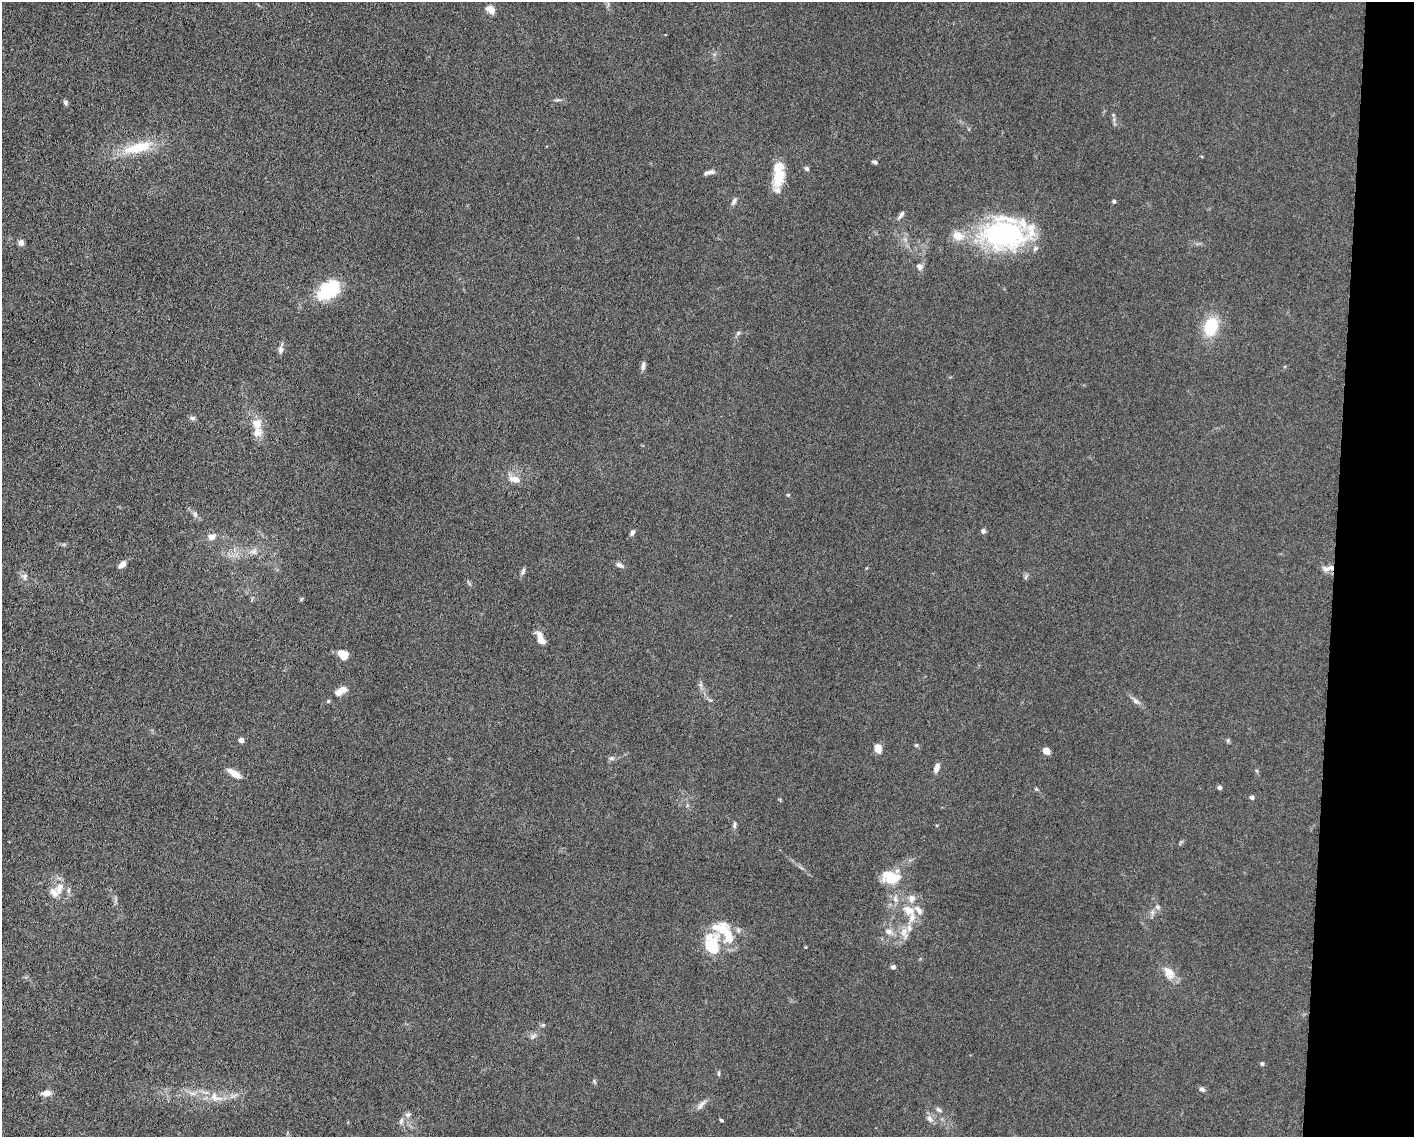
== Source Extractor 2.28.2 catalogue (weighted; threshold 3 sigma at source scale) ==
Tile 6 of 3 x 4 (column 3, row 2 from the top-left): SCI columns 3048-4459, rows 2275-3409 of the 4582 x 4551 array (HDU 1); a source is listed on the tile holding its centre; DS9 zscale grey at full resolution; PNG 1416 x 1139 px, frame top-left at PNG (2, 2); no overlay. Shown black and unused: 6% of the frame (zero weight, under 5 of 10 exposures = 2% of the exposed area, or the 3 px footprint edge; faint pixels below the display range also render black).
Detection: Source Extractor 2.28.2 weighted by HDU 2 'WHT'; one run over the whole footprint, this tile lists its part. Background 0.0225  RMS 0.0022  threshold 0.00881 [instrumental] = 3 sigma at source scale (4.09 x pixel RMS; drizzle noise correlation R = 1.36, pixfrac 0.8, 0.05/0.05 arcsec/px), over >= 5 px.
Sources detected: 92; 1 inside a brighter object's white glare — not listed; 13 inside a brighter listed object's ellipse — not listed separately; the other 78 listed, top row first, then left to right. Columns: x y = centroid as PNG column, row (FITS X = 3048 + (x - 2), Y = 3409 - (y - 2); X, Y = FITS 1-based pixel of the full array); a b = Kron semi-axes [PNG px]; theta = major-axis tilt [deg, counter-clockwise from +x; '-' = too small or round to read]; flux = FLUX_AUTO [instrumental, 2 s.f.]
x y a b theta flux
490 9 10 7 -39 1.8
558 100 9 3 5 0.37
65 102 6 6 - 0.44
1113 115 6 4 -72 0.29
138 148 45 14 15 7.4
875 162 7 4 -22 0.42
806 169 5 5 - 0.45
709 172 15 5 14 0.81
779 176 24 15 72 4.4
734 201 12 5 59 0.62
1114 201 4 4 - 0.43
901 215 12 5 55 0.64
1003 234 48 35 -3 35
21 243 8 6 -68 0.75
919 266 9 8 - 0.86
331 289 33 21 41 7.6
1211 327 21 15 74 7.2
738 333 7 5 45 0.41
280 350 10 6 83 0.79
643 366 13 5 81 0.71
192 418 7 5 -44 0.49
257 424 10 10 - 2.4
514 479 15 9 -24 2.1
195 514 9 5 -71 0.55
983 531 6 5 - 0.53
632 532 8 5 63 0.54
212 537 9 7 17 1.3
253 551 11 9 21 1.1
122 565 9 5 42 1.3
620 565 10 5 -27 0.75
1326 569 14 8 4 1.2
523 571 10 5 74 0.51
24 577 9 9 - 0.81
1026 577 7 4 71 0.36
540 638 16 7 -65 2.1
343 655 11 8 -40 3.1
701 685 7 4 -89 0.5
342 689 10 7 -11 1.3
710 700 7 4 -35 0.34
328 701 5 4 - 0.24
1136 701 10 6 -35 0.76
241 740 4 4 - 1.3
1228 740 6 5 - 0.31
916 745 5 5 - 0.27
878 748 10 8 -75 1.7
1046 751 7 6 - 1.5
612 758 8 6 0 0.53
937 768 12 6 69 1.1
234 773 18 6 -32 2
1219 788 5 4 - 0.55
1036 789 5 5 - 0.24
1252 797 4 4 - 0.75
734 825 9 5 75 0.49
891 877 18 11 -14 6.3
60 888 19 10 68 2.4
1157 907 8 5 -41 0.54
909 910 19 14 -31 3.8
889 931 11 8 -18 1.3
904 931 13 10 67 2.1
724 932 37 18 -46 7.7
712 946 18 11 -85 11
806 947 5 3 - 0.16
893 967 4 4 - 0.63
1169 972 17 11 -58 2.7
543 1025 5 4 - 0.27
533 1036 11 7 39 0.75
1262 1064 5 5 - 0.37
719 1073 7 3 90 0.29
594 1081 6 4 -48 0.27
1202 1089 6 5 - 0.61
46 1093 10 7 7 1.5
215 1097 22 12 -27 2.9
701 1105 18 5 48 1
939 1110 10 5 -35 0.54
408 1114 9 6 25 0.63
930 1119 12 7 -50 1
721 1120 4 3 - 0.28
401 1121 10 5 75 0.63